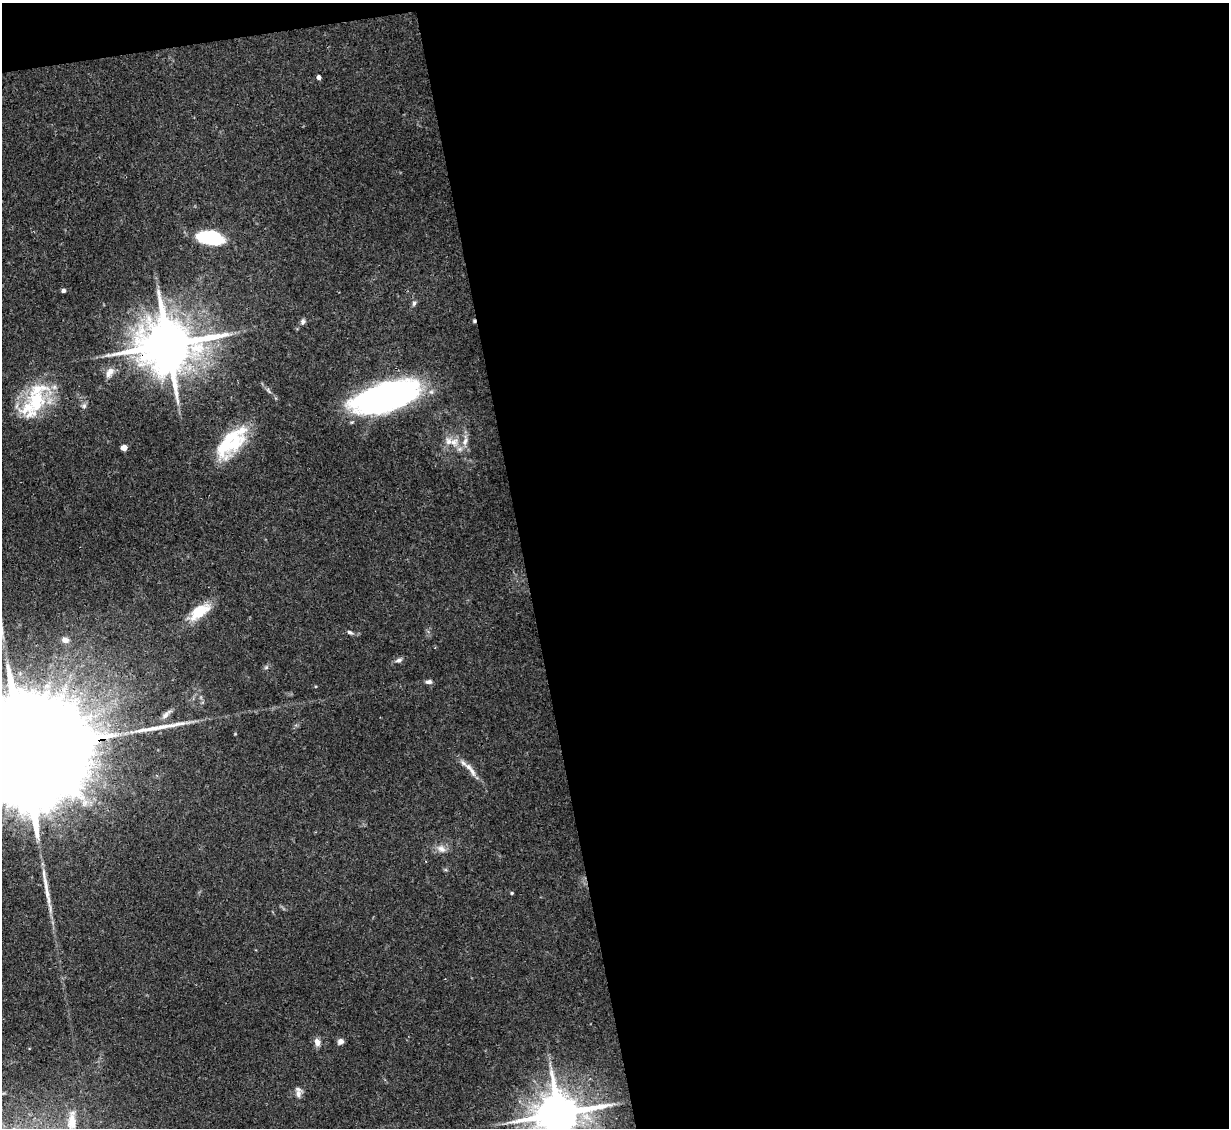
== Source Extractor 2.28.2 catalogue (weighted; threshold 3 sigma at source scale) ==
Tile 4 of 4 x 4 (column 4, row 1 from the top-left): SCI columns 3683-4909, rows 3627-4752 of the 4909 x 4883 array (HDU 1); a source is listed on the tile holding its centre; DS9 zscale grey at full resolution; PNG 1231 x 1130 px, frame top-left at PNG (2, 3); no overlay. Shown black and unused: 59% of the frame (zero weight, under 3 of 4 exposures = <1% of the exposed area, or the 3 px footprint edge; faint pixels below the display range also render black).
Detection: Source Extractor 2.28.2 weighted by HDU 2 'WHT'; one run over the whole footprint, this tile lists its part. Background 0.142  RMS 0.0044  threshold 0.0199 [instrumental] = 3 sigma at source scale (4.5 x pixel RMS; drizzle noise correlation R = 1.50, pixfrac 1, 0.05/0.05 arcsec/px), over >= 5 px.
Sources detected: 37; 1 inside a brighter object's white glare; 1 long thin detection or spike segment (spike, bleed or trail) — not listed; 5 inside a brighter listed object's ellipse — not listed separately; the other 30 listed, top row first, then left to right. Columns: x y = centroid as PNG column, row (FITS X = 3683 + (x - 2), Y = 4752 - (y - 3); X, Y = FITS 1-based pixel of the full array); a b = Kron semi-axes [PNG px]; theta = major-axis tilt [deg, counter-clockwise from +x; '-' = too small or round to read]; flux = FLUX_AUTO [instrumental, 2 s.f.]
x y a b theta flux
319 77 4 4 - 1.8
210 238 28 14 -9 25
63 291 4 4 - 1.4
414 303 7 5 75 1.1
303 321 7 6 - 1.2
474 321 5 4 - 0.57
168 345 19 14 8 3100
110 372 14 8 57 3.4
386 397 57 22 17 160
36 401 42 26 80 29
84 406 8 6 58 1.3
454 442 12 11 - 4.7
235 443 52 17 57 23
124 448 5 4 - 6.4
199 611 29 13 36 13
350 632 9 5 -28 1.1
65 640 8 7 - 2.6
399 660 10 5 16 1.4
428 682 9 5 2 1.4
166 714 15 6 45 2.6
18 752 130 22 8 38000
463 763 14 6 -42 2.6
472 772 15 7 -64 2.9
441 849 13 9 -29 3.2
512 893 4 4 - 0.48
340 1041 8 6 39 1.8
317 1042 10 7 -72 2.6
298 1094 12 8 90 2.4
559 1114 15 12 13 1900
72 1121 27 12 88 7.9
Overlapping masked pixels (flux is a lower limit): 4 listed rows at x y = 474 321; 168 345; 235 443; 18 752
Isophote crosses this tile's border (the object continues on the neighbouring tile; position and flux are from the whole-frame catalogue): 2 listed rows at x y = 18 752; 559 1114